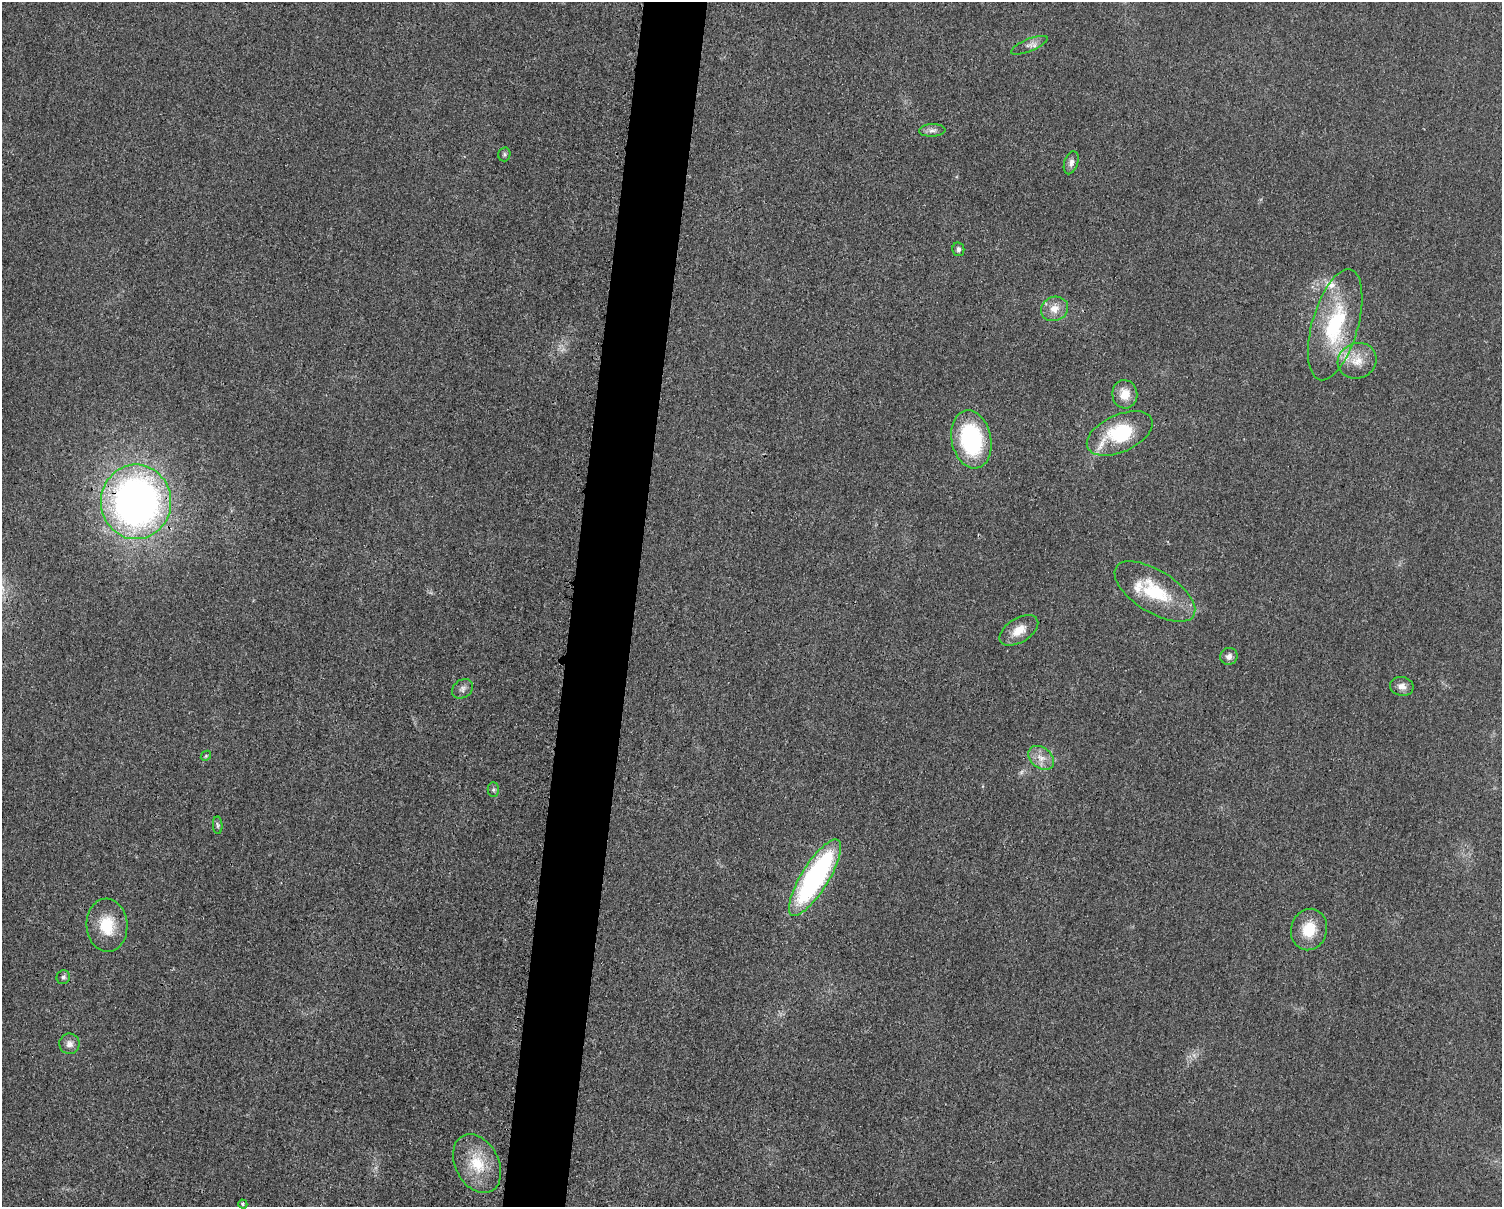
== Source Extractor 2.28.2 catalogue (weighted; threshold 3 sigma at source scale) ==
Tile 8 of 3 x 4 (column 2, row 3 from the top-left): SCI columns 1747-3246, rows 1216-2420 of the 4862 x 4841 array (HDU 1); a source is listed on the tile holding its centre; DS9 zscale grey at full resolution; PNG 1504 x 1209 px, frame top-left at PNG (2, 2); each listed source drawn as its Kron ellipse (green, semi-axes under 4 px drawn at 4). Shown black and unused: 4% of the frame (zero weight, under 3 of 4 exposures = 1% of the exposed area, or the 3 px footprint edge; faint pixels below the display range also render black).
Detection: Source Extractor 2.28.2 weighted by HDU 2 'WHT'; one run over the whole footprint, this tile lists its part. Background 0.029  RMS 0.0058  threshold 0.0262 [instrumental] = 3 sigma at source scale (4.5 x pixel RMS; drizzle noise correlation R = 1.50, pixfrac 1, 0.05/0.05 arcsec/px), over >= 5 px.
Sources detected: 30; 2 inside a brighter listed object's ellipse — not listed separately; the other 28 listed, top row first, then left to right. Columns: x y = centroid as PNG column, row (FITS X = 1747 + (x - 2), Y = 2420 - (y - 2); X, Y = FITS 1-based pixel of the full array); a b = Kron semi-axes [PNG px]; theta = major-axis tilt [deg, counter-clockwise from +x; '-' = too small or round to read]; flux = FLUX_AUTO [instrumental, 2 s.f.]
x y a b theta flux
1029 45 19 6 22 3.4
932 130 13 6 2 2.6
504 154 7 6 - 1.2
1071 163 12 7 72 2.5
958 249 7 6 - 1.6
1054 309 14 12 22 6.7
1335 325 57 23 74 53
1357 361 20 17 25 12
1125 394 14 12 -82 7.7
1120 433 35 18 24 40
971 439 29 20 -78 66
136 502 37 35 -90 330
1155 591 46 21 -32 33
1019 630 21 12 32 9.1
1229 656 9 8 - 2.9
1402 686 12 9 -10 3.9
463 689 11 9 37 2.7
206 756 5 4 - 0.73
1041 758 14 10 -39 5.8
493 790 7 5 -89 1.3
218 825 9 4 -85 1.2
815 878 44 13 58 120
107 925 26 20 -86 19
1309 930 21 18 74 15
63 977 7 6 - 1.5
69 1044 10 10 - 3.6
477 1164 31 21 -62 22
243 1204 4 4 - 0.97
Overlapping masked pixels (flux is a lower limit): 1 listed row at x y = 136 502